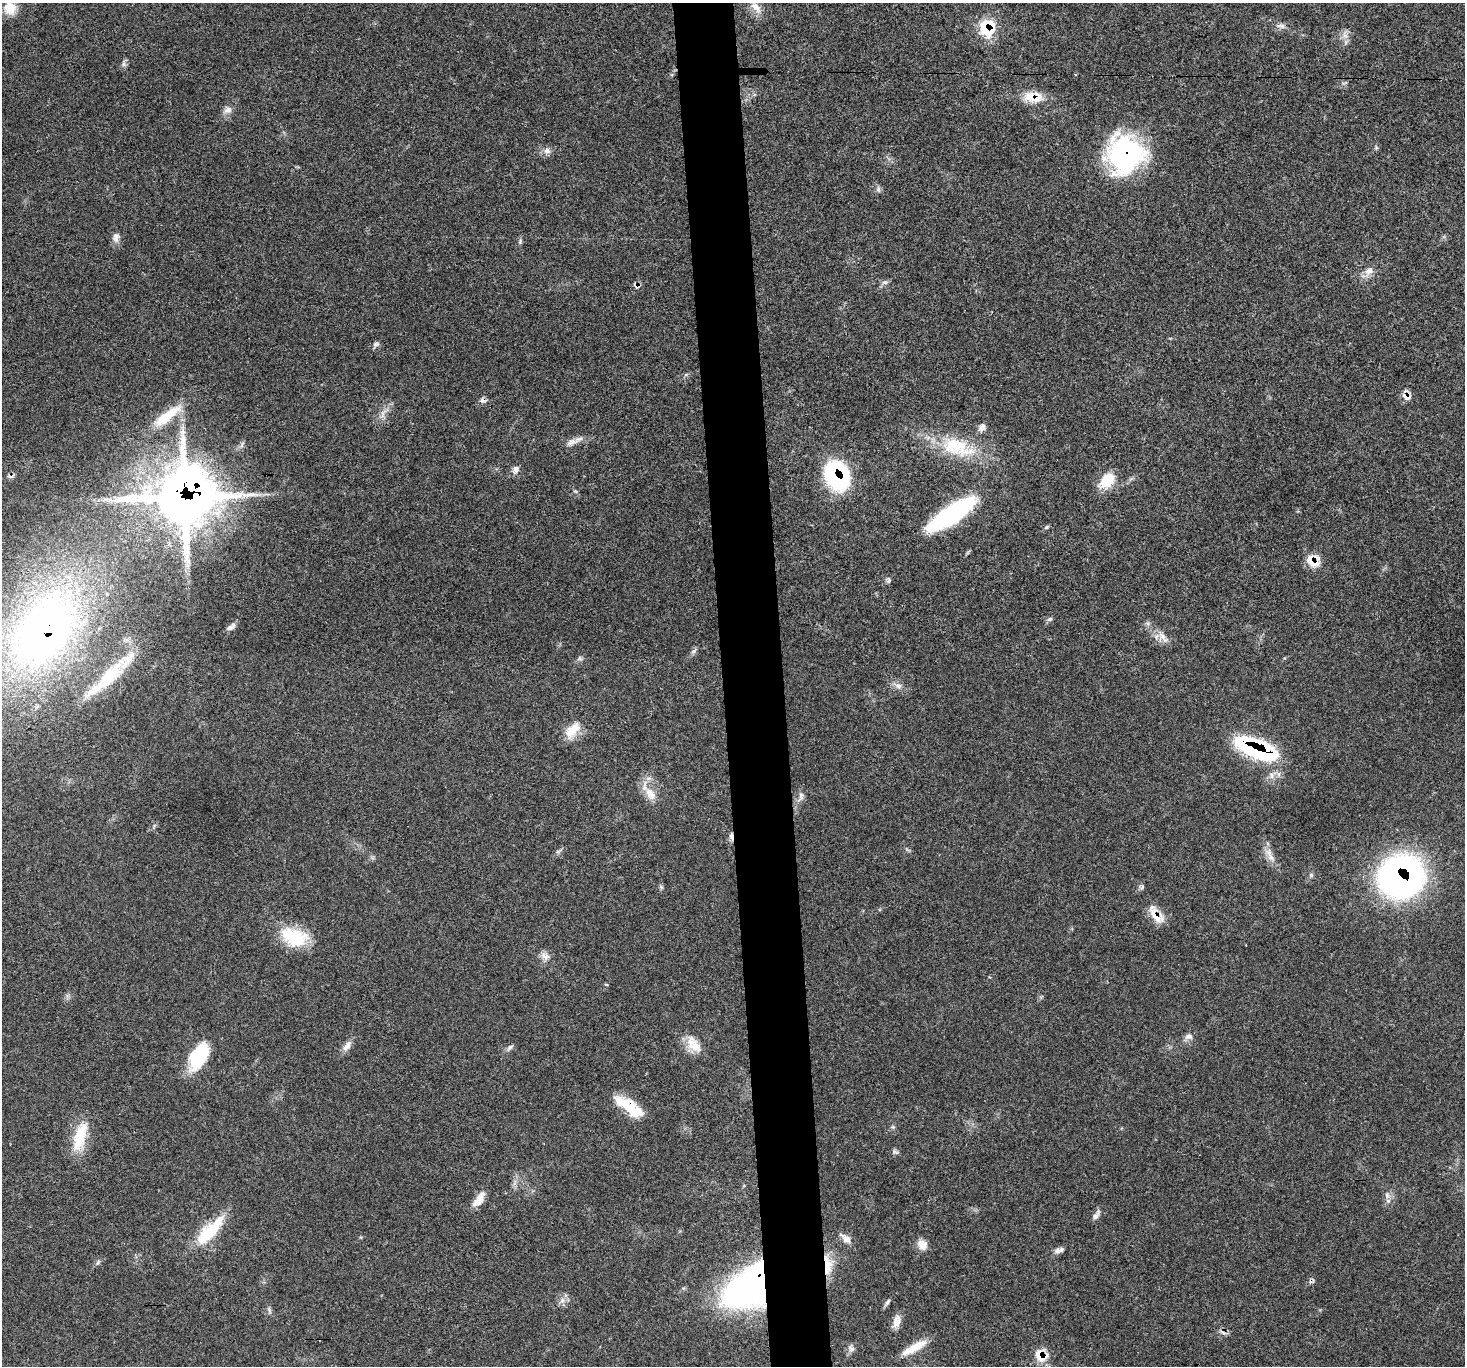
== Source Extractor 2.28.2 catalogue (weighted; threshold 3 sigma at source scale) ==
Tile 5 of 3 x 3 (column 2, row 2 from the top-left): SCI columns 1466-2928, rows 1493-2856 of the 4392 x 4373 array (HDU 1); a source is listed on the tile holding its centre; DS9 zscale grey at full resolution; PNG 1467 x 1368 px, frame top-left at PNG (2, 3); no overlay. Shown black and unused: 4% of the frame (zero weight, under 3 of 5 exposures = <1% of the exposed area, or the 3 px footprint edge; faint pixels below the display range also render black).
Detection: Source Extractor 2.28.2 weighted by HDU 2 'WHT'; one run over the whole footprint, this tile lists its part. Background 0.0464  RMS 0.004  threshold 0.018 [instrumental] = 3 sigma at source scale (4.5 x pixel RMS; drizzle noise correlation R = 1.50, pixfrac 1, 0.05/0.05 arcsec/px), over >= 5 px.
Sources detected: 81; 4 cosmic-ray / hot-pixel residue — not listed; the other 77 listed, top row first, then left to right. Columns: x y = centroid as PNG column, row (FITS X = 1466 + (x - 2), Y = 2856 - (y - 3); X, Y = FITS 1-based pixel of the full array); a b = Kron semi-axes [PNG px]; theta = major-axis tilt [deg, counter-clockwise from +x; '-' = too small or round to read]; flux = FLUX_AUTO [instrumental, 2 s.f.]
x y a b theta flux
756 7 21 9 -46 4.1
10 8 17 15 -86 5.9
1281 26 11 6 -7 1.7
987 28 19 18 - 17
1345 35 8 5 -30 1.6
124 64 7 4 -90 0.96
1033 97 23 13 -4 8.3
228 110 12 9 27 2.3
1376 147 5 5 - 0.61
547 151 10 8 -11 2
1125 155 41 38 85 66
878 189 8 6 90 1
116 237 13 9 83 2.2
520 241 9 5 77 0.8
1369 271 12 9 43 3
885 282 8 5 -7 1
636 285 9 4 -22 0.95
376 344 9 5 1 1
1406 396 12 10 -33 2.8
382 414 13 6 82 2.2
167 416 45 12 36 13
982 427 11 9 53 2.1
571 442 16 8 23 2.7
957 447 46 24 -19 25
516 469 11 8 61 1.9
837 476 28 21 -64 49
1107 481 20 14 48 9.8
575 491 6 4 -18 0.5
184 497 35 34 - 670
951 514 52 15 33 53
1046 527 6 5 - 0.63
1313 561 16 14 -32 6.7
889 581 8 5 66 0.82
1050 619 8 5 26 0.86
231 627 12 6 39 1.7
44 632 102 67 56 200
1163 636 13 8 -53 3.1
694 651 9 4 54 1
106 679 76 15 44 21
898 686 11 7 -15 2
572 730 24 12 48 7
1256 749 42 15 -20 59
1271 775 10 5 -78 1.5
650 794 20 12 -55 5.8
801 796 13 6 84 1.8
731 836 9 5 -83 1.6
1271 857 11 8 -44 2.6
1401 877 39 37 9 140
1142 887 6 4 73 0.63
1156 915 27 11 -53 6.5
294 937 34 21 -20 18
545 956 13 8 -16 2.4
1189 1036 11 8 3 1.9
694 1045 26 13 -52 6.6
347 1046 15 8 53 2.5
510 1047 10 5 40 1.1
199 1056 32 17 62 19
629 1107 34 12 -35 15
80 1136 40 14 73 13
894 1152 11 5 -33 0.95
1387 1195 9 6 -90 1.5
479 1199 21 9 55 4.5
1096 1215 15 6 55 1.7
209 1231 41 13 46 19
845 1238 19 8 -39 2.8
922 1245 14 11 -54 3.4
1059 1250 13 6 18 1.7
98 1262 7 4 54 0.71
827 1265 31 10 -85 7.7
749 1287 48 33 35 140
562 1300 8 6 69 1.8
887 1302 10 4 56 0.99
269 1311 10 3 -69 0.75
897 1321 17 9 70 3.4
914 1348 35 9 29 7.6
851 1349 9 7 -42 1.6
1041 1356 16 13 -44 7
Overlapping masked pixels (flux is a lower limit): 17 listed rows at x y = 987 28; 1033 97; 1125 155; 636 285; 1406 396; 837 476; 184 497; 1313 561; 44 632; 1256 749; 731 836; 1401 877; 1156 915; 629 1107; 827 1265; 749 1287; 1041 1356
Isophote crosses this tile's border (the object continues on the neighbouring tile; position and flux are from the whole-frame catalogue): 2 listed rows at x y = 756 7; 10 8